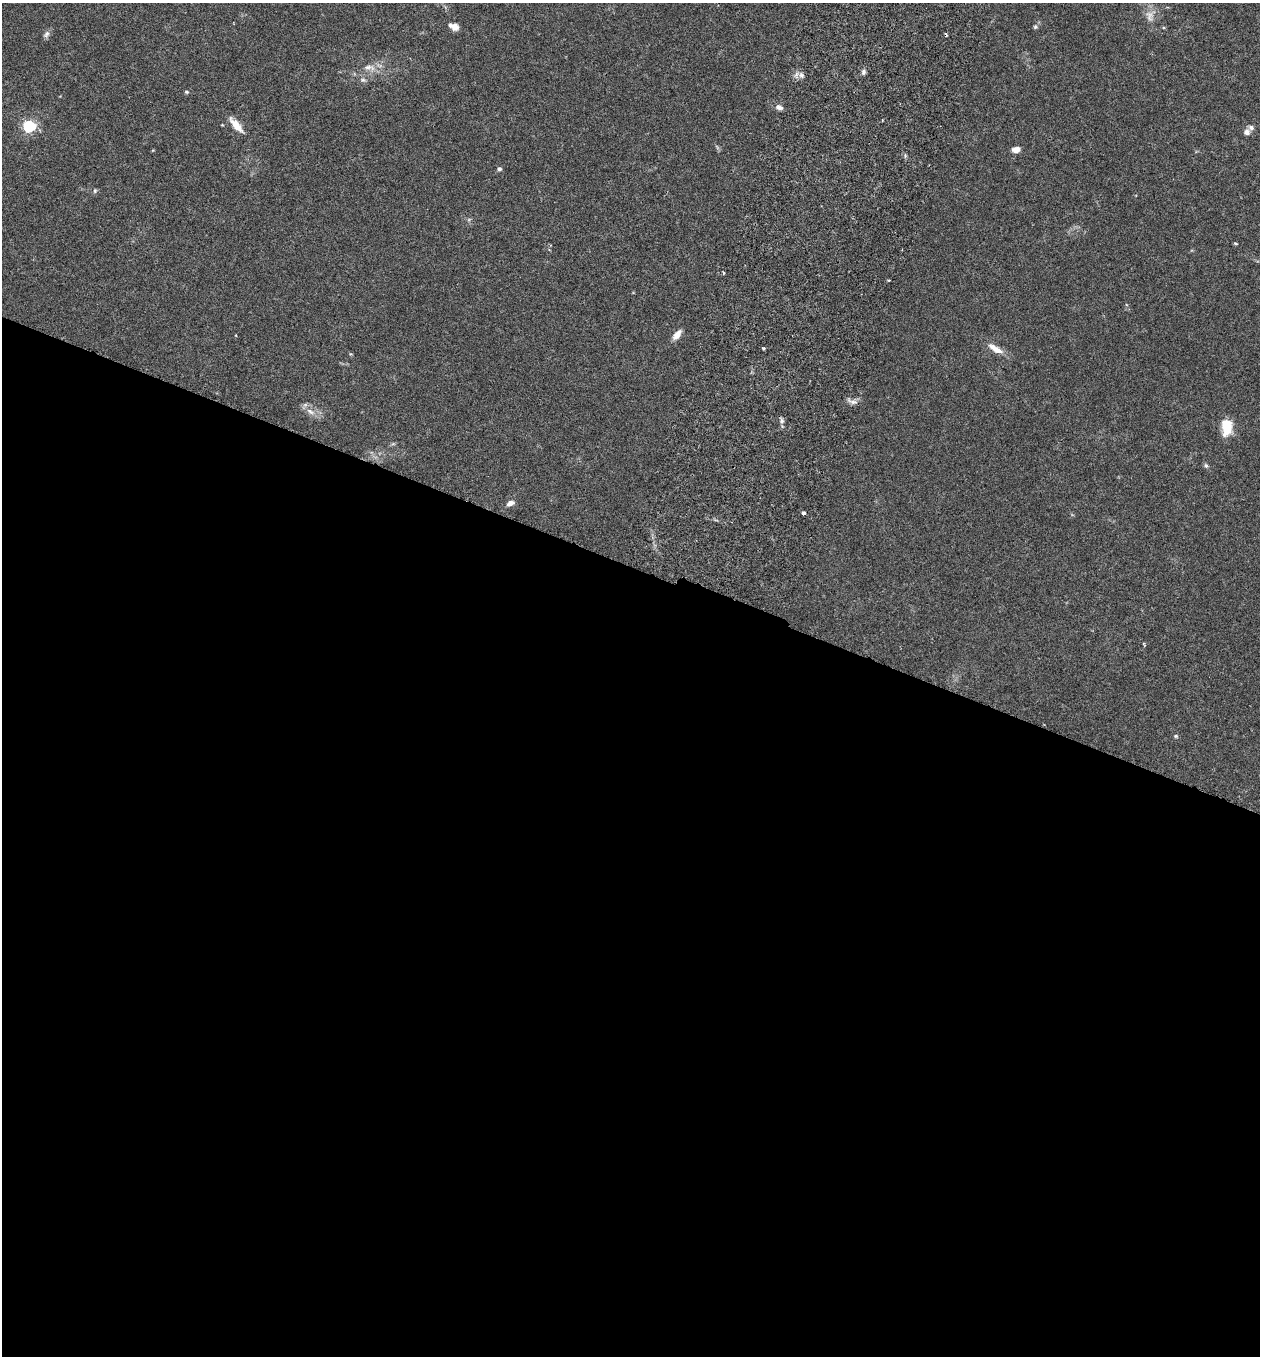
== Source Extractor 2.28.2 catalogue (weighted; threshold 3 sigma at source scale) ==
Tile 14 of 4 x 4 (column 2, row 4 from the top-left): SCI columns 1450-2707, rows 27-1380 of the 5543 x 5465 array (HDU 1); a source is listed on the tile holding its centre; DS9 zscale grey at full resolution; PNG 1262 x 1358 px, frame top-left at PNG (2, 3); no overlay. Shown black and unused: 58% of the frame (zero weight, under 3 of 6 exposures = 3% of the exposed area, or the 3 px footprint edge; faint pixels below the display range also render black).
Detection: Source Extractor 2.28.2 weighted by HDU 2 'WHT'; one run over the whole footprint, this tile lists its part. Background 0.0173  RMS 0.0019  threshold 0.00795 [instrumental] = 3 sigma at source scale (4.09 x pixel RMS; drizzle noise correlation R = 1.36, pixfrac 0.8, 0.05/0.05 arcsec/px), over >= 5 px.
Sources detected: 33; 1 inside a brighter object's white glare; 1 cosmic-ray / hot-pixel residue — not listed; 2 inside a brighter listed object's ellipse — not listed separately; the other 29 listed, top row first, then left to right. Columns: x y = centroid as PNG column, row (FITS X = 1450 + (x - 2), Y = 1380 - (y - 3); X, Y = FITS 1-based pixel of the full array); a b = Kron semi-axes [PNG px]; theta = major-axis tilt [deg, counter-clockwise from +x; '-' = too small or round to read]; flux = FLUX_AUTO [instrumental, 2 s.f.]
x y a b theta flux
1150 16 17 10 -77 1.7
454 26 11 7 -23 1.6
1035 27 7 6 - 0.35
46 34 11 6 56 0.6
369 67 18 7 -7 1.5
863 72 7 5 80 0.49
801 75 8 7 - 0.73
363 80 7 6 - 0.46
186 92 5 4 - 0.24
779 107 9 6 -20 0.76
236 125 21 7 -49 2.4
29 126 6 5 - 27
1247 132 7 7 - 0.79
1016 149 7 5 7 1.6
499 169 5 5 - 0.41
95 191 6 5 - 0.29
1236 243 5 3 - 0.19
724 273 3 3 - 0.27
677 335 13 7 52 1.4
997 350 14 8 -18 1.5
853 402 14 6 -12 0.87
310 412 15 6 -30 1.3
782 421 7 5 -89 0.49
1227 429 17 11 61 3
1206 465 7 5 -62 0.37
510 503 9 6 23 0.96
803 513 3 3 - 0.73
1144 644 5 3 - 0.19
1176 736 5 4 - 0.26
Unlisted compact peaks at least as high as the median listed source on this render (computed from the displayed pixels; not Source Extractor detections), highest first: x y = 763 348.